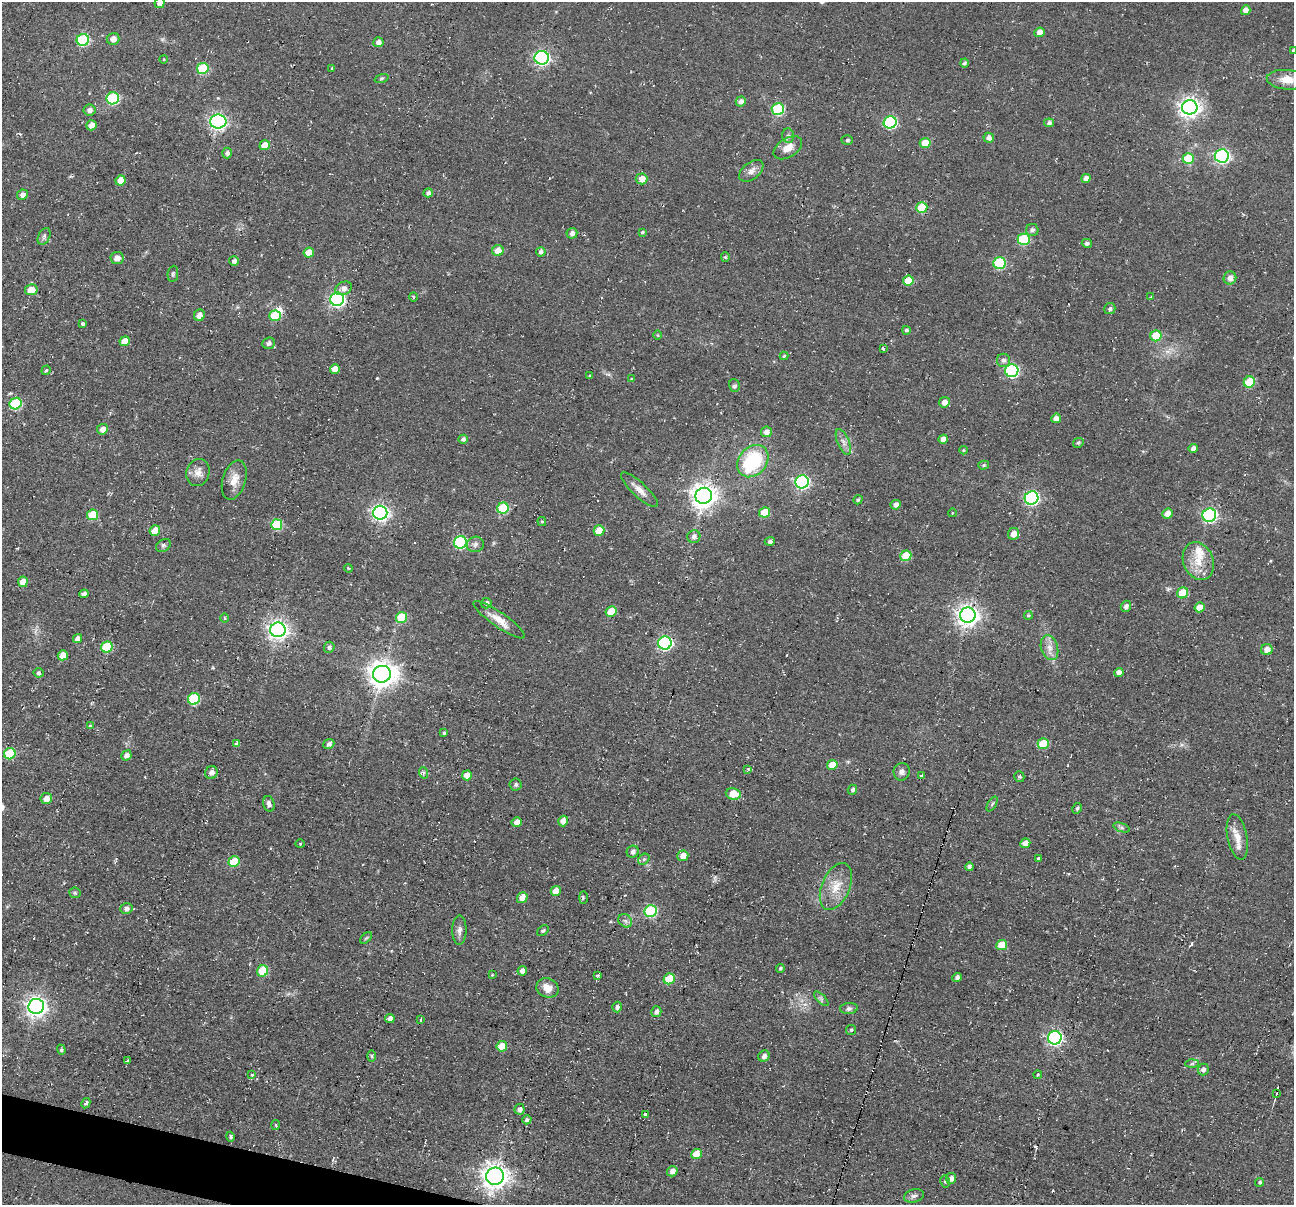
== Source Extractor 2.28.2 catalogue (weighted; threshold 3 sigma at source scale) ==
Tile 7 of 4 x 4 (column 3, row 2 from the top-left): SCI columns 2591-3882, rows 2569-3771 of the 5174 x 5222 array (HDU 1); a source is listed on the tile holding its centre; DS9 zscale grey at full resolution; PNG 1296 x 1207 px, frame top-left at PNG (2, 2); each listed source drawn as its Kron ellipse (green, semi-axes under 4 px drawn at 4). Shown black and unused: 1% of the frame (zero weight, under 2 of 3 exposures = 2% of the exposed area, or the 3 px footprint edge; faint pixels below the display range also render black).
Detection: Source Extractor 2.28.2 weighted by HDU 2 'WHT'; one run over the whole footprint, this tile lists its part. Background 0.0471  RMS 0.008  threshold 0.0362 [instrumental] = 3 sigma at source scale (4.5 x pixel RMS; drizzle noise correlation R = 1.50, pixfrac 1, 0.05/0.05 arcsec/px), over >= 5 px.
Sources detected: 235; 1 inside a brighter object's white glare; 1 cosmic-ray / hot-pixel residue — neither listed nor drawn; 3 inside a brighter listed object's ellipse — not listed separately; the other 230 listed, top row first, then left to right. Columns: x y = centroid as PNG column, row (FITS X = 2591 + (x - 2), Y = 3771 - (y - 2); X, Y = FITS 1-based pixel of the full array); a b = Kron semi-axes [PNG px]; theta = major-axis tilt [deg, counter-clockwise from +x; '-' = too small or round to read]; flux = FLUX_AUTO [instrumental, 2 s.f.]
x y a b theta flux
160 3 5 5 - 4.4
1246 10 5 4 - 6.3
1040 32 5 4 - 6.3
113 39 6 6 - 5
83 40 6 6 - 66
378 42 5 5 - 4
1293 50 4 4 - 0.85
542 58 7 6 - 170
164 59 4 3 - 0.64
964 63 4 4 - 1.9
203 68 6 5 - 42
332 68 4 3 - 0.85
382 78 7 3 19 1
1287 80 21 10 -5 12
113 98 6 6 - 62
741 101 5 5 - 4
1190 107 8 7 - 460
778 109 6 6 - 58
90 110 6 5 - 3.6
218 122 8 7 - 220
890 122 6 6 - 91
1049 123 5 4 - 2.4
91 125 5 5 - 6.5
788 136 7 6 - 2
989 138 5 5 - 3.7
847 140 5 5 - 1.4
925 143 5 5 - 15
265 145 5 5 - 11
788 148 16 9 32 8.3
227 153 5 5 - 2.5
1222 156 7 6 - 200
1188 158 5 5 - 29
751 171 14 8 37 5
1086 178 4 4 - 4.1
642 179 6 5 - 8.1
121 180 5 5 - 11
428 193 5 4 - 3
22 195 5 5 - 4.1
922 207 5 5 - 27
1032 230 6 6 - 2.7
642 232 4 3 - 1.1
572 233 5 5 - 3.5
44 236 9 5 64 2.2
1024 239 6 5 - 50
1087 243 5 4 - 1.8
498 251 5 5 - 8
541 252 5 4 - 2.5
309 253 5 5 - 11
725 257 4 4 - 1.1
117 258 6 6 - 4.9
234 261 5 4 - 3.2
999 263 6 6 - 57
173 274 8 5 82 1.6
1230 278 6 6 - 4.3
908 281 5 5 - 18
343 288 8 6 26 4.4
31 290 6 5 - 11
413 297 5 3 - 0.89
1151 297 3 3 - 0.82
337 299 7 6 - 190
1110 308 5 5 - 1.8
199 315 6 5 - 5
275 316 6 5 - 24
82 324 4 4 - 1.5
906 330 4 4 - 1.7
658 335 5 3 - 0.73
1156 336 5 5 - 23
124 341 5 4 - 8.8
269 343 6 5 - 2.6
883 349 4 3 - 2.8
784 356 4 4 - 1
1003 360 6 6 - 3.2
335 369 5 4 - 7
46 370 5 3 - 1.1
1012 371 6 6 - 110
590 376 4 3 - 0.92
631 379 4 3 - 0.8
1249 382 6 5 - 30
734 386 6 5 - 1.7
944 402 5 5 - 4.4
16 404 6 5 - 53
1056 418 5 4 - 5.2
102 429 5 5 - 5.4
766 432 5 5 - 5.2
463 439 5 4 - 2.3
943 439 4 4 - 5.1
843 442 14 6 -66 4
1078 443 5 4 - 1.5
1193 448 4 4 - 3.2
964 450 4 4 - 0.9
753 461 17 14 50 51
984 465 5 4 - 1.2
198 473 14 11 70 6.8
234 480 20 11 73 9.6
802 482 7 6 - 140
639 490 24 7 -43 7.4
704 496 8 8 - 750
1032 498 7 6 - 140
858 500 5 4 - 1.4
896 505 5 4 - 3.6
503 508 6 5 - 44
764 512 5 5 - 16
380 513 7 7 - 260
952 513 4 3 - 0.59
1168 514 5 5 - 6.2
93 515 5 5 - 23
1209 515 7 6 - 150
542 521 4 4 - 1
277 524 5 5 - 43
155 531 5 5 - 10
599 531 5 5 - 14
1013 534 6 5 - 6.5
694 537 6 6 - 3
770 541 5 4 - 2.3
460 542 6 6 - 93
475 544 8 7 - 3
163 545 8 5 33 1.8
906 556 5 5 - 20
1198 561 19 15 -69 15
348 568 4 3 - 0.74
23 582 5 5 - 9
1183 593 6 5 - 17
84 594 4 4 - 3.4
486 603 5 5 - 2.7
1126 606 6 5 - 2.9
1199 607 5 4 - 8.8
611 612 5 5 - 14
968 615 8 7 - 530
1028 615 4 4 - 1.3
402 617 6 5 - 24
224 618 5 3 - 0.85
499 620 31 7 -35 11
278 630 7 7 - 420
77 639 5 4 - 3.7
665 643 7 6 - 140
107 647 6 5 - 34
329 647 5 5 - 2.5
1049 648 13 8 -73 6.1
1267 649 6 5 - 5.9
63 655 5 4 - 7.6
1119 672 4 4 - 4.4
38 673 5 5 - 1.9
382 674 9 8 - 950
194 699 6 5 - 49
90 726 4 4 - 1.3
444 733 4 4 - 1.3
237 744 4 4 - 2.3
329 744 6 5 - 3.2
1043 744 5 5 - 24
10 754 6 5 - 34
126 755 5 5 - 3.4
832 765 5 5 - 13
748 769 3 3 - 6
211 772 6 6 - 3.3
902 772 8 8 - 3.3
424 773 6 4 -69 1.4
467 775 5 5 - 7.6
921 776 3 3 - 4.9
1019 777 5 5 - 1.5
516 784 6 6 - 1.6
852 790 5 4 - 2.1
733 794 8 5 -9 17
46 799 6 5 - 5.5
269 804 8 5 -74 3.2
992 804 8 3 59 1.2
1077 808 6 4 60 1.6
563 821 5 5 - 7.6
517 822 5 5 - 4.8
1121 827 8 4 -19 1.6
1237 837 23 10 -79 10
1025 843 5 4 - 4.7
300 844 4 4 - 0.94
633 852 6 5 - 2.9
683 856 5 5 - 8.1
644 859 6 5 - 1.5
1039 859 4 3 - 27
234 862 5 5 - 25
969 867 4 4 - 2.6
836 886 25 14 67 16
556 891 5 5 - 6.8
75 893 6 5 - 1.4
522 898 6 5 - 7.5
583 898 6 3 90 1
126 909 6 5 - 2.9
651 911 6 6 - 70
625 921 7 6 - 2.7
459 930 14 7 89 4.2
543 931 6 4 38 1.3
366 938 7 4 44 1.2
1002 945 5 5 - 15
780 968 4 3 - 1.1
263 971 6 5 - 35
522 971 5 4 - 4.8
492 975 3 3 - 0.77
598 975 4 3 - 4.3
957 977 5 4 - 2.8
669 979 6 5 - 25
547 988 11 9 -22 8.5
821 999 9 3 -45 1.6
36 1006 8 7 - 470
617 1007 5 5 - 2.8
849 1008 9 5 6 2.4
656 1012 5 5 - 3.3
390 1018 5 4 - 3.5
421 1020 3 2 - 0.99
851 1030 5 5 - 1.2
1055 1038 7 6 - 190
502 1046 5 5 - 14
61 1050 5 4 - 1.3
372 1056 6 4 -89 1.3
764 1056 6 5 - 3.2
127 1061 4 3 - 2.1
1192 1064 7 4 2 1.3
1203 1070 6 5 - 3.2
252 1075 3 3 - 5.4
1038 1075 4 3 - 0.93
1276 1094 3 2 - 0.79
86 1103 5 4 - 1.6
520 1109 5 5 - 3
645 1114 3 3 - 4.1
527 1120 5 4 - 2.3
276 1125 5 3 - 0.99
230 1137 5 4 - 1.6
696 1154 5 5 - 13
672 1171 5 5 - 5.1
495 1176 9 8 - 750
951 1178 5 5 - 4.1
945 1181 6 4 -78 1.5
1260 1182 4 4 - 1.4
914 1196 10 6 14 2.8
Isophote crosses this tile's border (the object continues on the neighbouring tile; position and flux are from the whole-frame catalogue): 3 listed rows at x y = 160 3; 1293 50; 1287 80